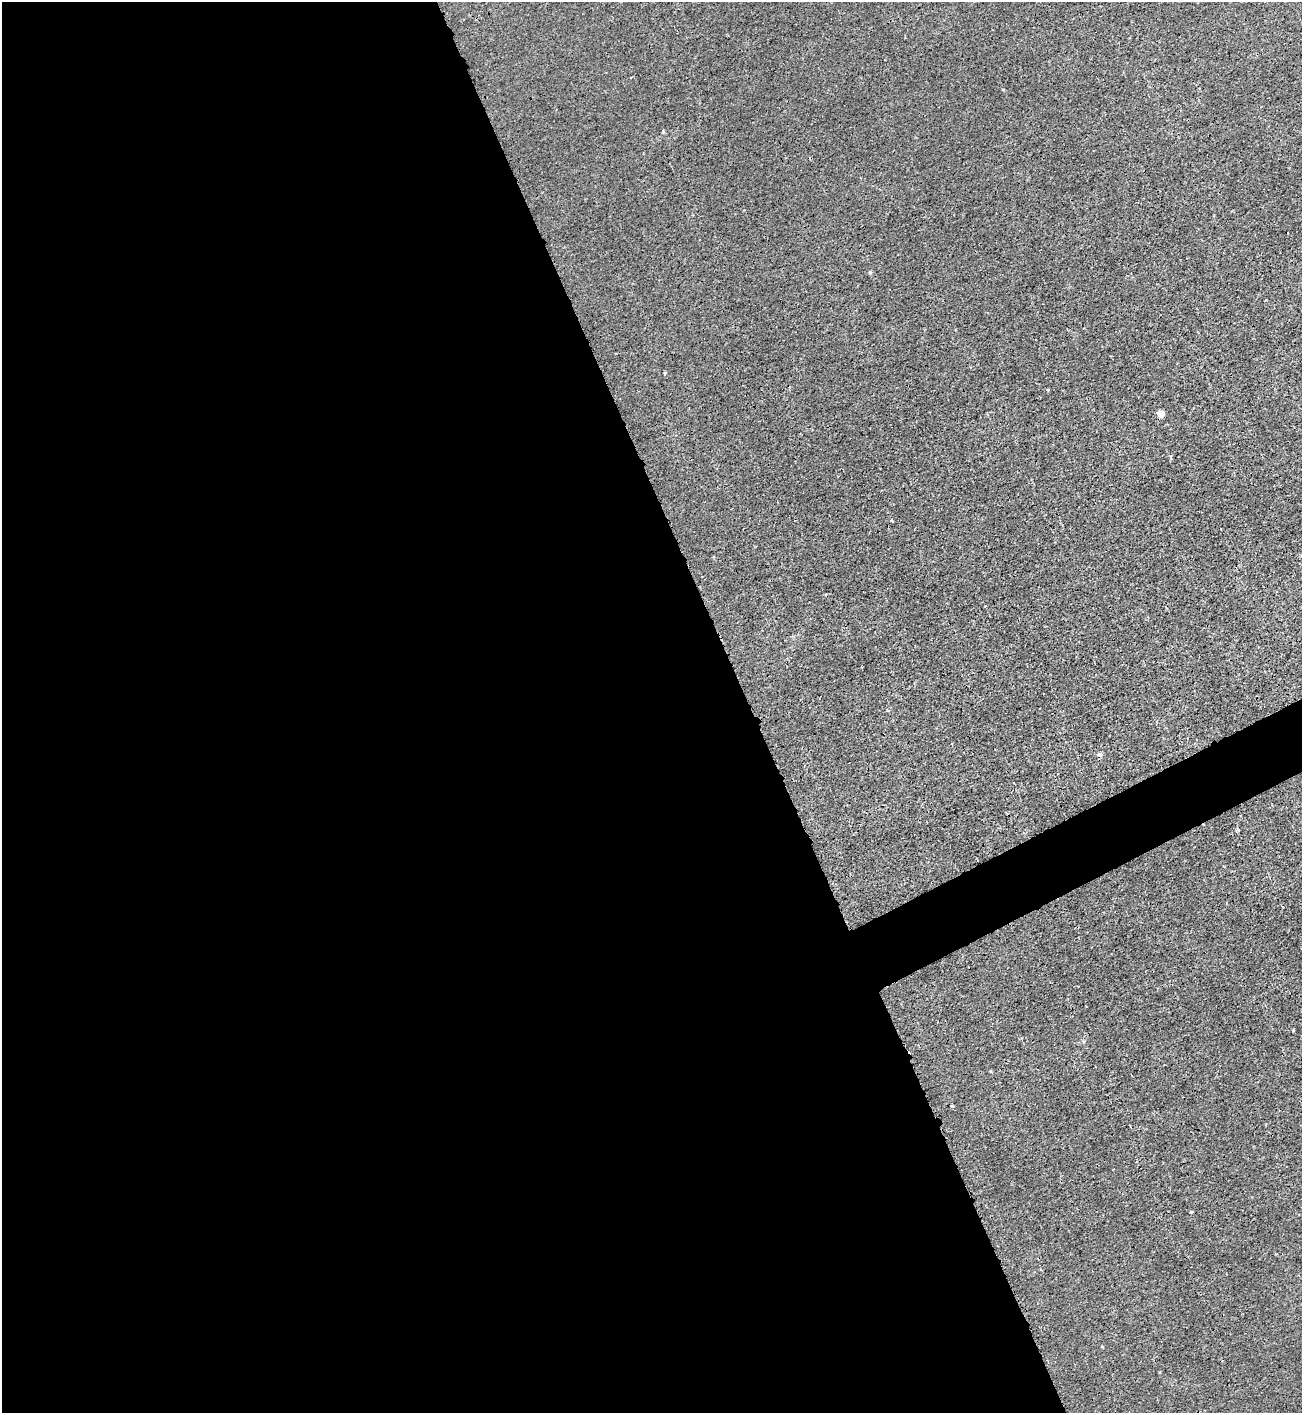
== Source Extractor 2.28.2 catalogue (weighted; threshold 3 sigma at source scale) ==
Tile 9 of 4 x 4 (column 1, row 3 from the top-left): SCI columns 159-1458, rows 1422-2832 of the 5650 x 5664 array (HDU 1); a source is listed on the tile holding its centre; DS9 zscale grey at full resolution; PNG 1304 x 1415 px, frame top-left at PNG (2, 2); no overlay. Shown black and unused: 59% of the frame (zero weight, under 3 of 4 exposures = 1% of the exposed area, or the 3 px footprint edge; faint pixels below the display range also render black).
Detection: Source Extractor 2.28.2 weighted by HDU 2 'WHT'; one run over the whole footprint, this tile lists its part. Background 0.00361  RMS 0.0025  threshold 0.0113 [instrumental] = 3 sigma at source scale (4.5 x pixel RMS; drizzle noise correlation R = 1.50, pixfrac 1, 0.05/0.05 arcsec/px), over >= 5 px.
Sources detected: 10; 1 cosmic-ray / hot-pixel residue — not listed; the other 9 listed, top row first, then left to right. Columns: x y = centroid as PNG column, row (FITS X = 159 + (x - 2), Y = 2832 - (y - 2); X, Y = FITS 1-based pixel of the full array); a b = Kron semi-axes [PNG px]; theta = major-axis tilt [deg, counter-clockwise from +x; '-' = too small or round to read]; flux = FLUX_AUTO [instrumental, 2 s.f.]
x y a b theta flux
1003 89 3 3 - 0.24
870 272 5 4 - 0.31
1161 413 5 5 - 4.9
892 521 3 3 - 1.1
1100 754 5 5 - 0.79
1293 1030 4 3 - 0.21
952 1106 3 2 - 0.28
1191 1212 3 2 - 0.25
1102 1347 5 3 - 0.18